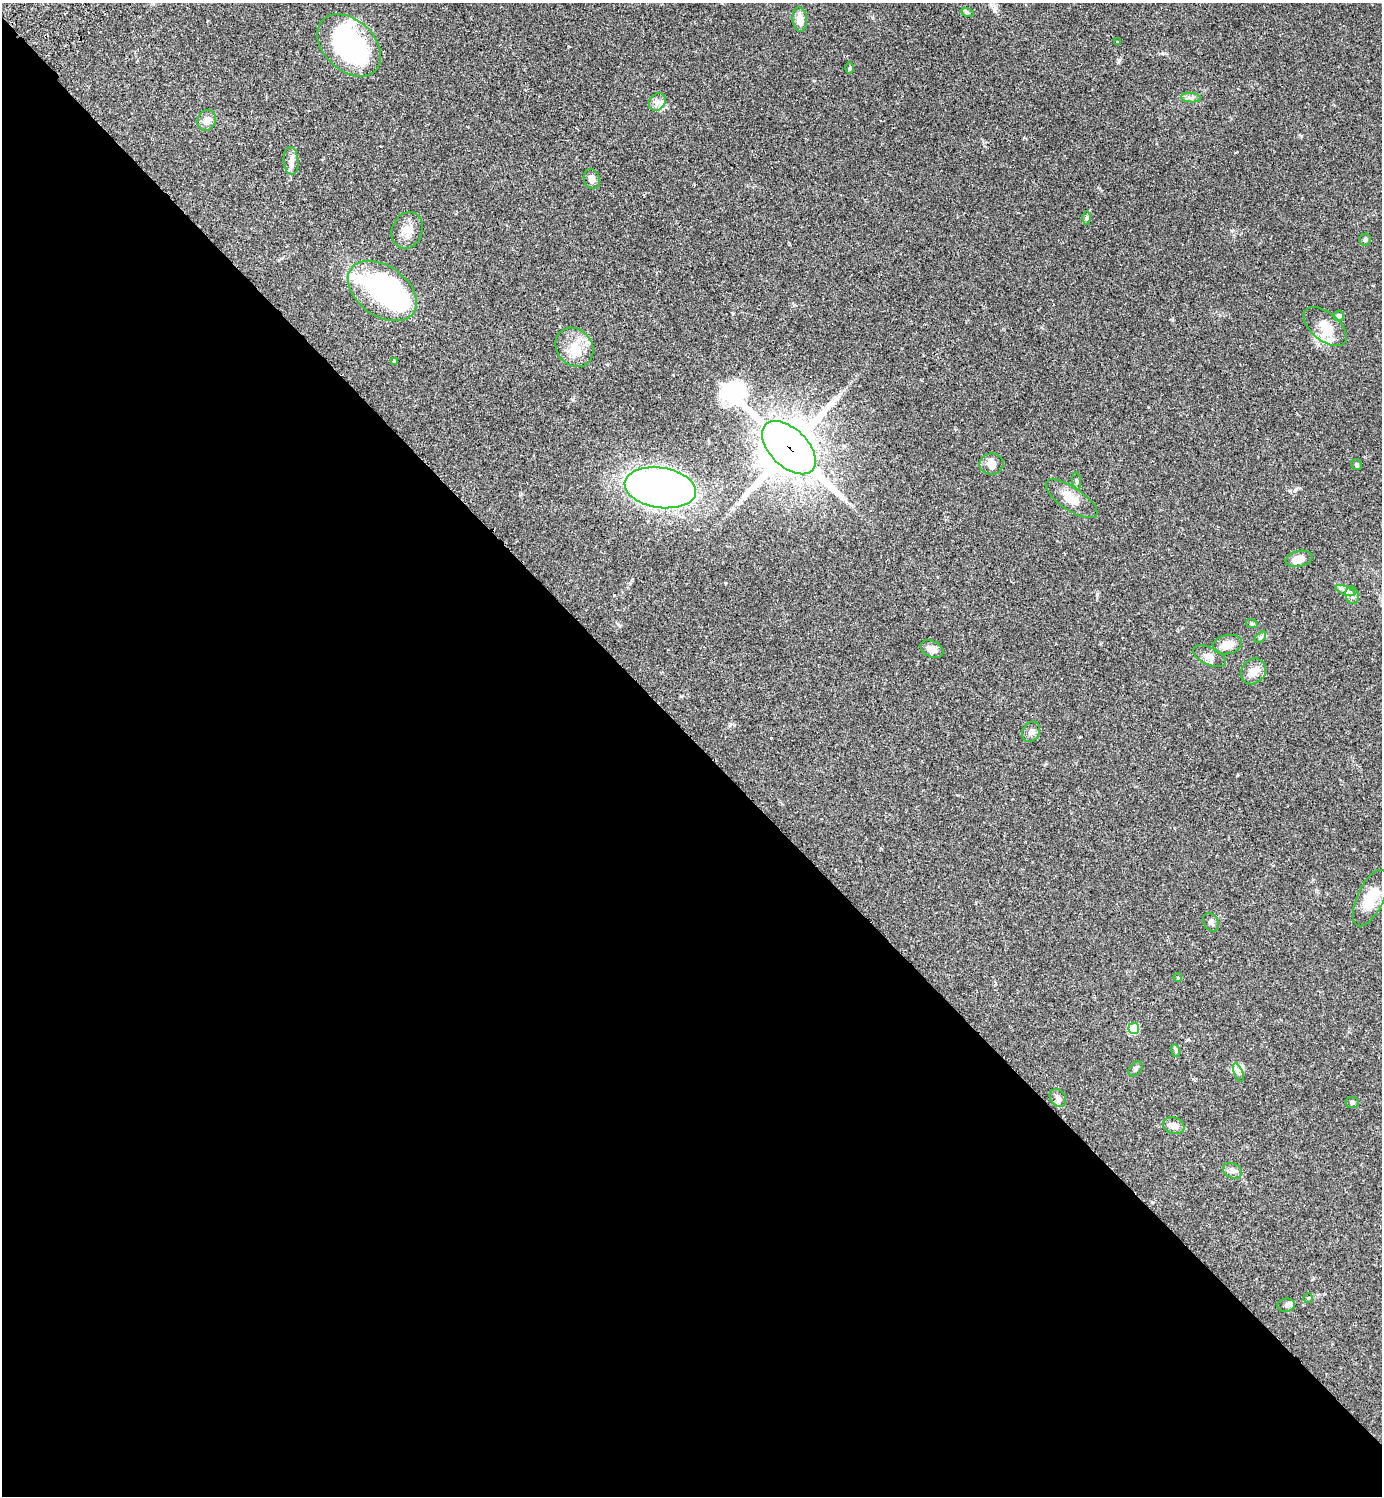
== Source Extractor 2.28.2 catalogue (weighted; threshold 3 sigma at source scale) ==
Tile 14 of 4 x 4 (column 2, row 4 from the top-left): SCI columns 1725-3104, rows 43-1536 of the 6070 x 6063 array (HDU 1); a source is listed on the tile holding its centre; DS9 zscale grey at full resolution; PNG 1384 x 1498 px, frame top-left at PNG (2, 3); each listed source drawn as its Kron ellipse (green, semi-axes under 4 px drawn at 4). Shown black and unused: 51% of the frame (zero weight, under 2 of 3 exposures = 3% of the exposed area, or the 3 px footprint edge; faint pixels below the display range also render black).
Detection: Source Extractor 2.28.2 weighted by HDU 2 'WHT'; one run over the whole footprint, this tile lists its part. Background 0.074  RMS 0.0053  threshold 0.0237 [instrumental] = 3 sigma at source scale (4.5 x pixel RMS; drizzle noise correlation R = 1.50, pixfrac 1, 0.05/0.05 arcsec/px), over >= 5 px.
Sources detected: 50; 1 inside a brighter object's white glare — neither listed nor drawn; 2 inside a brighter listed object's ellipse — not listed separately; the other 47 listed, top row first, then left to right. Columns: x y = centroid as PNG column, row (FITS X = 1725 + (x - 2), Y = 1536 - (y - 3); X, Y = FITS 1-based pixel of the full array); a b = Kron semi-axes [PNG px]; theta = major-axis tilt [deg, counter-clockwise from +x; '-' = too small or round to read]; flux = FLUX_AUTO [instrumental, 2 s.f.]
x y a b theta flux
967 12 6 4 -19 0.66
800 19 12 7 -85 5.2
1118 42 3 2 - 0.57
349 45 37 25 -43 89
850 68 6 4 89 0.62
1191 98 10 4 -5 1.5
657 102 9 7 49 2.6
207 120 11 9 66 3.4
291 161 14 7 -84 2.7
592 179 10 7 -73 3.1
1086 218 6 4 89 0.81
407 230 19 15 68 6.2
1365 239 6 6 - 1.1
382 291 38 25 -36 86
1339 316 5 5 - 1.8
1325 326 25 14 -39 9
574 347 21 17 -51 11
394 361 4 3 - 0.73
789 448 33 19 -44 2500
992 464 12 10 -1 4.2
1357 465 6 5 - 0.86
1076 481 9 3 -85 0.87
660 488 36 20 -8 390
1071 499 30 11 -34 8.9
1299 559 13 8 13 5.2
1345 591 10 3 -21 1.6
1352 595 9 6 -76 1.8
1252 624 6 4 -18 0.67
1260 637 7 4 44 0.86
1227 645 15 9 12 5.7
932 649 12 8 -24 3.9
1209 656 17 8 -25 3.3
1253 671 13 11 49 4.8
1031 732 10 8 58 2.2
1370 898 30 13 65 12
1211 922 10 7 -59 1.5
1178 978 4 3 - 0.62
1134 1029 5 5 - 18
1176 1051 6 4 -73 0.77
1135 1069 8 5 50 1.2
1238 1073 10 3 -69 1.1
1058 1098 10 7 -54 2
1352 1103 6 5 - 1.1
1174 1126 11 8 -18 3.6
1233 1171 10 7 -24 2.1
1308 1298 5 4 - 0.53
1286 1305 9 6 6 1.6
Overlapping masked pixels (flux is a lower limit): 1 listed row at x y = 789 448
Unlisted compact peaks at least as high as the median listed source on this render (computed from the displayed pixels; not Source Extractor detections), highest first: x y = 1119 60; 1097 594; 1295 490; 994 11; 1163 53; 1148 407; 1172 320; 1301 136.